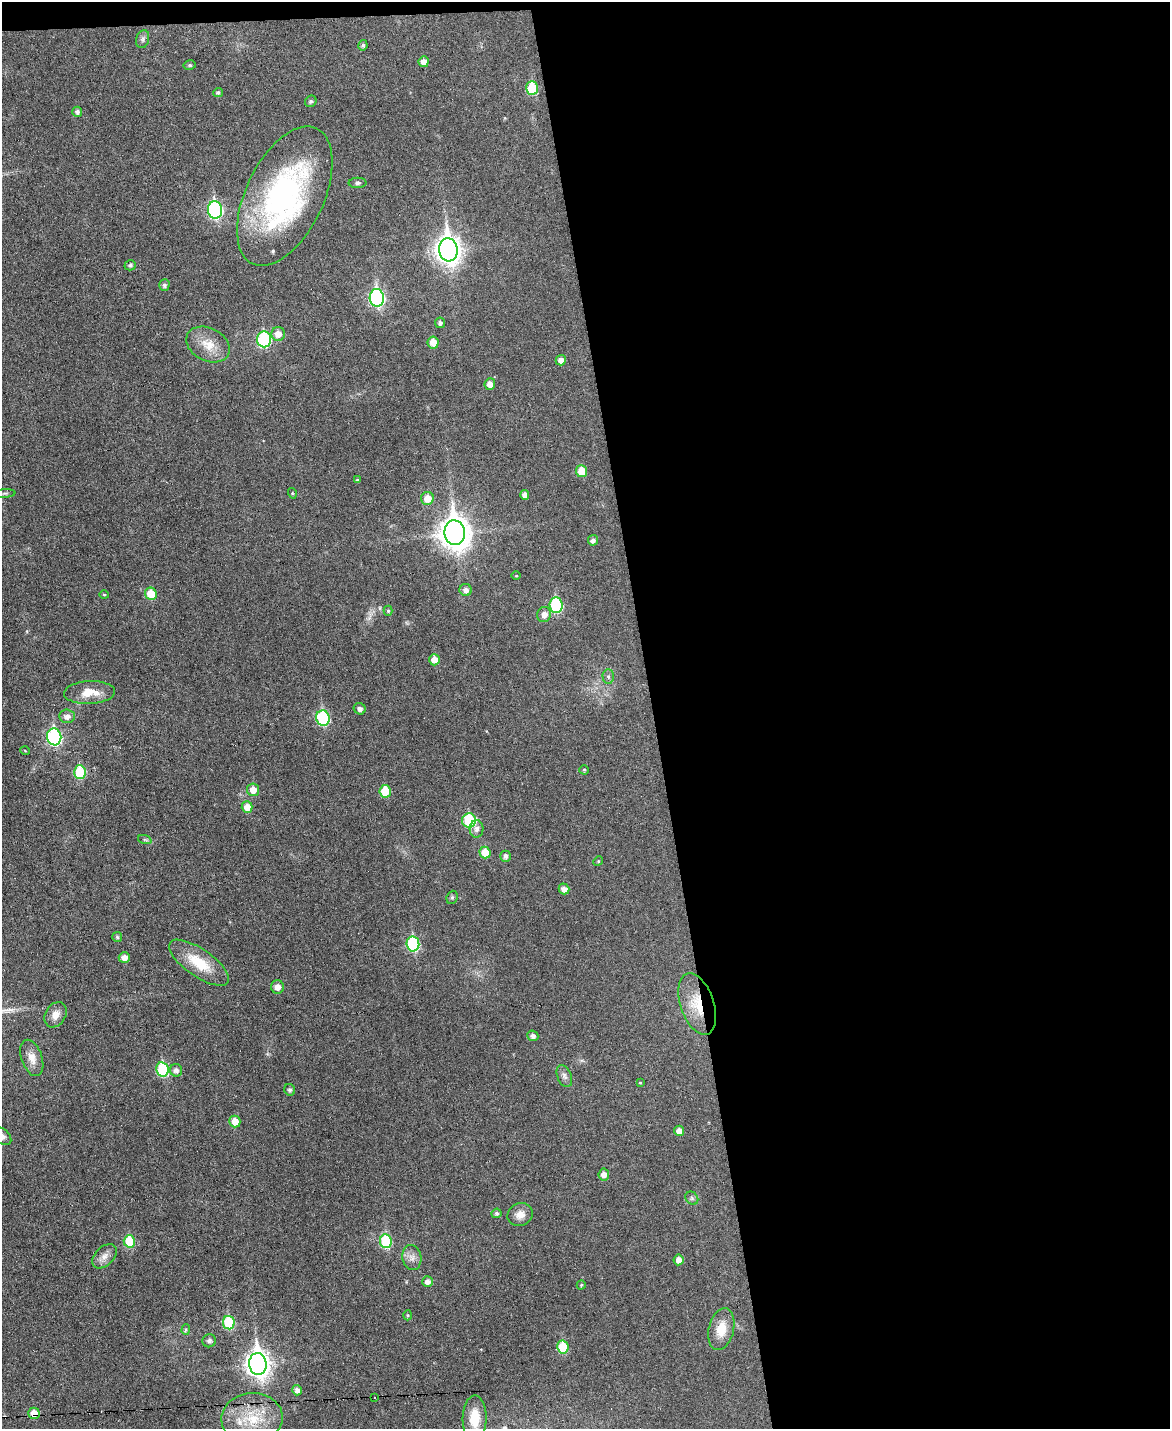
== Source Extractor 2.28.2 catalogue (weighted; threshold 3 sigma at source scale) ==
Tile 4 of 4 x 3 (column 4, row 1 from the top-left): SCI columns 3507-4674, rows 2986-4412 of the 4676 x 4653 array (HDU 1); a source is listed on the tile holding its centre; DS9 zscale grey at full resolution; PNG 1172 x 1431 px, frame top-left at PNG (2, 2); each listed source drawn as its Kron ellipse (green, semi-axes under 4 px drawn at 4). Shown black and unused: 45% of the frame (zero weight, under 3 of 6 exposures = <1% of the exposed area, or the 3 px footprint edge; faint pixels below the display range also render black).
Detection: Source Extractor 2.28.2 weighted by HDU 2 'WHT'; one run over the whole footprint, this tile lists its part. Background 0.0383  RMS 0.0043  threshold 0.0175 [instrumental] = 3 sigma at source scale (4.09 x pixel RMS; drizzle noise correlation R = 1.36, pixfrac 0.8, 0.05/0.05 arcsec/px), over >= 5 px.
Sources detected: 99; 1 inside a brighter listed object's ellipse — not listed separately; the other 98 listed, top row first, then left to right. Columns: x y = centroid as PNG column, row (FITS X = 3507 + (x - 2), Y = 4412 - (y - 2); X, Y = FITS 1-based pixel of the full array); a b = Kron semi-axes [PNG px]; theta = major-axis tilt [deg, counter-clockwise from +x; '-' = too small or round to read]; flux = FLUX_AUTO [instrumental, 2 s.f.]
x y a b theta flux
143 39 9 6 74 1.1
363 45 5 4 - 0.86
424 62 5 5 - 2.5
190 65 6 5 - 0.72
532 88 7 6 - 16
218 92 5 4 - 0.93
311 101 6 5 - 0.7
77 112 5 5 - 1.2
357 183 9 5 0 0.87
285 196 75 39 64 94
215 210 8 7 - 72
448 250 12 9 -84 350
130 265 6 5 - 0.79
164 285 6 5 - 0.98
377 298 9 7 -84 73
440 323 5 5 - 1.1
278 334 7 7 - 3.9
264 339 8 7 - 41
433 342 6 5 - 5
208 345 23 16 -28 7.5
561 360 5 5 - 2.2
490 384 6 5 - 3
582 471 6 5 - 7.1
357 480 4 4 - 0.54
5 493 10 4 5 0.78
292 493 5 3 - 0.37
525 495 5 4 - 1.8
427 498 6 6 - 5.1
455 533 12 10 -81 570
593 540 5 5 - 1.4
516 576 5 3 - 0.32
466 590 6 6 - 1.8
151 594 6 5 - 8.7
104 595 5 4 - 0.5
556 605 8 6 -84 32
388 611 5 4 - 0.56
544 614 8 7 - 2.8
434 660 5 5 - 4.1
608 676 7 5 -87 1
89 693 25 11 3 7
360 709 6 5 - 1.5
67 716 7 7 - 2.3
323 718 8 6 -78 35
54 737 8 7 - 69
25 751 5 3 - 0.32
584 770 4 4 - 0.53
80 772 7 6 - 19
253 790 6 6 - 4.1
385 791 6 5 - 12
247 807 6 5 - 4.1
469 820 7 7 - 25
476 829 8 7 - 1.5
145 840 7 4 -19 0.67
485 853 6 5 - 6.9
505 856 5 5 - 1.3
598 861 5 4 - 0.51
564 889 5 5 - 2.2
452 897 7 5 69 0.69
117 937 5 5 - 0.68
413 944 7 6 - 35
124 957 5 5 - 2.9
199 963 35 13 -35 13
277 987 6 6 - 2.7
697 1004 32 16 -71 12
55 1015 13 10 58 3.5
533 1036 6 5 - 1.5
32 1058 19 10 -71 3.8
162 1069 7 6 - 28
176 1070 6 6 - 1.7
564 1076 11 7 -67 1.6
640 1083 4 4 - 0.33
290 1090 6 5 - 0.76
235 1121 6 5 - 5.5
679 1131 5 5 - 2.8
2 1136 11 7 -41 1.9
604 1175 6 5 - 2.5
692 1198 7 6 - 0.89
496 1213 5 4 - 0.82
520 1215 13 11 24 3.4
129 1241 6 5 - 14
386 1241 7 6 - 21
104 1256 14 9 44 2.9
412 1258 12 9 -78 2.6
678 1260 5 5 - 2.5
427 1282 5 5 - 1.8
581 1285 4 4 - 0.51
408 1315 5 3 - 0.41
229 1323 7 5 -80 23
721 1329 21 12 76 7.6
186 1330 5 4 - 0.59
209 1341 7 6 - 1.2
563 1347 6 5 - 15
258 1364 11 8 -83 320
297 1390 5 5 - 2.1
375 1398 2 2 - 0.59
34 1413 5 5 - 4.8
252 1418 31 25 5 17
475 1418 22 12 89 8.3
Overlapping masked pixels (flux is a lower limit): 2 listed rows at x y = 697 1004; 34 1413
Isophote crosses this tile's border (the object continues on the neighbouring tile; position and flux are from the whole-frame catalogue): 1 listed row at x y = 2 1136